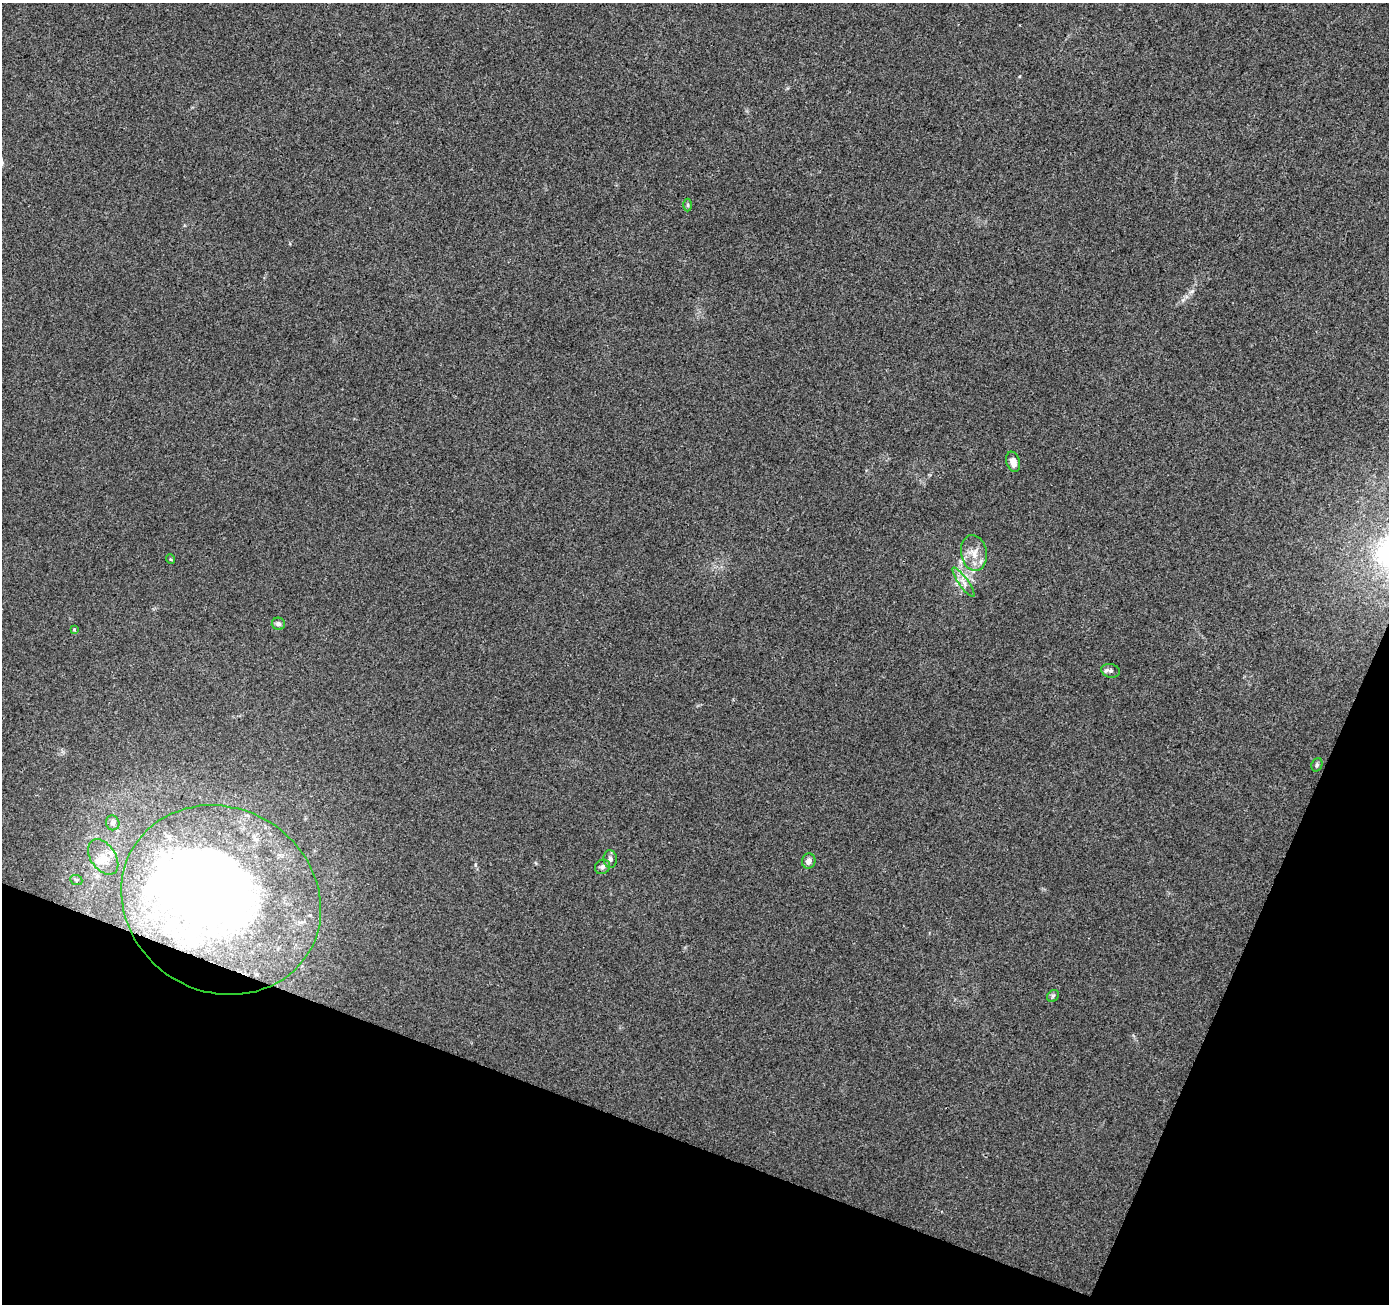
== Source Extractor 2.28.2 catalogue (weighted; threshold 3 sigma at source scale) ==
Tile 15 of 4 x 4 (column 3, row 4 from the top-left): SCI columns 2776-4162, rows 210-1511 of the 5559 x 5690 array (HDU 1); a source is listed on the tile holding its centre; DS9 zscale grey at full resolution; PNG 1391 x 1306 px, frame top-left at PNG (2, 3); each listed source drawn as its Kron ellipse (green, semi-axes under 4 px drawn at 4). Shown black and unused: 19% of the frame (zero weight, under 3 of 4 exposures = <1% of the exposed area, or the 3 px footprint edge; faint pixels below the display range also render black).
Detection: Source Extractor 2.28.2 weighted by HDU 2 'WHT'; one run over the whole footprint, this tile lists its part. Background 0.00725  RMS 0.0028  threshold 0.0125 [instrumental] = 3 sigma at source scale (4.5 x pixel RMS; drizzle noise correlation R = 1.50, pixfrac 1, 0.0396/0.0396 arcsec/px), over >= 5 px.
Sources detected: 24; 4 inside a brighter object's white glare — neither listed nor drawn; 3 inside a brighter listed object's ellipse — not listed separately; the other 17 listed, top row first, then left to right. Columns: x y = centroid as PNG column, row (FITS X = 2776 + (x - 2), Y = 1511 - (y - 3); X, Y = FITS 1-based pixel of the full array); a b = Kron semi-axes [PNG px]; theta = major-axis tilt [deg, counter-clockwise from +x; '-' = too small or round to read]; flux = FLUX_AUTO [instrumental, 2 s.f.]
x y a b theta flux
688 205 6 4 90 0.39
1013 462 10 6 -72 1.9
974 553 18 13 -79 3.8
170 559 5 3 - 0.28
963 582 17 4 -54 1.6
278 624 6 6 - 0.88
74 629 4 4 - 0.28
1111 671 9 7 -14 0.9
1317 765 7 5 68 0.48
113 823 7 6 - 1
103 857 20 12 -56 4
610 859 9 6 -86 0.92
809 861 7 6 - 1.4
602 867 8 7 - 0.9
76 880 6 5 - 0.43
221 900 102 92 -31 220
1053 996 6 5 - 0.46
Overlapping masked pixels (flux is a lower limit): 1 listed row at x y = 221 900